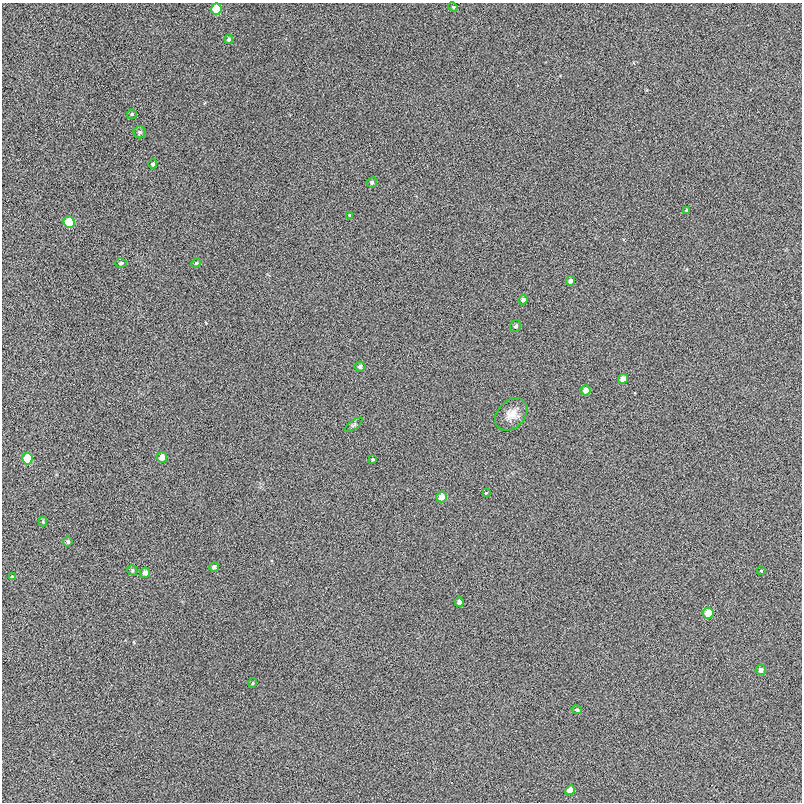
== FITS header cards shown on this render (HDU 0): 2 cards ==
NAXIS1  =                  800
NAXIS2  =                  800

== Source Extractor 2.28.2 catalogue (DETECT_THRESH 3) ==
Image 800 x 800 px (HDU 0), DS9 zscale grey, 1 PNG px = 1 image px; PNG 804 x 804 px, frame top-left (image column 1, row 800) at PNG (2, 3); each listed source drawn as its Kron ellipse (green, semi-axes under 4 px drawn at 4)
Background -3.01e-04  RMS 0.029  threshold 0.0872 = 3 sigma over >= 5 px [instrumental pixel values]
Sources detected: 38; all 38 listed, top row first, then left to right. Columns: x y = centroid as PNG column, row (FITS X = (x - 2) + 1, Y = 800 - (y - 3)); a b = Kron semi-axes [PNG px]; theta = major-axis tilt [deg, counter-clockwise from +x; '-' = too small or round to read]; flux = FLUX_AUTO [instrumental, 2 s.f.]
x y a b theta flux
453 7 5 4 - 2.1
216 9 5 5 - 45
229 39 4 4 - 4.6
132 114 5 5 - 2.7
140 132 6 6 - 3.8
153 164 5 4 - 3.5
372 182 5 5 - 3.9
687 211 4 4 - 3.7
349 215 3 3 - 1.5
69 222 6 5 - 52
121 263 6 4 3 4.1
196 263 5 4 - 2.2
570 281 5 4 - 5.9
523 300 5 4 - 5.8
515 326 6 5 - 3.7
360 367 5 5 - 5.1
623 379 5 4 - 16
585 390 5 5 - 12
511 414 18 13 46 23
354 425 10 4 36 4
162 457 5 5 - 16
27 459 6 5 - 43
373 459 3 3 - 2.2
486 493 4 3 - 1.8
442 497 5 5 - 16
43 521 5 4 - 2.3
68 542 5 4 - 3.6
214 567 5 4 - 5.9
132 570 5 4 - 3.7
761 571 4 3 - 1.4
145 573 5 5 - 11
12 577 4 4 - 2.8
459 602 5 4 - 5.3
708 613 5 5 - 26
761 670 5 5 - 8.2
253 683 5 3 - 1.8
577 710 5 4 - 3.4
570 790 5 4 - 14